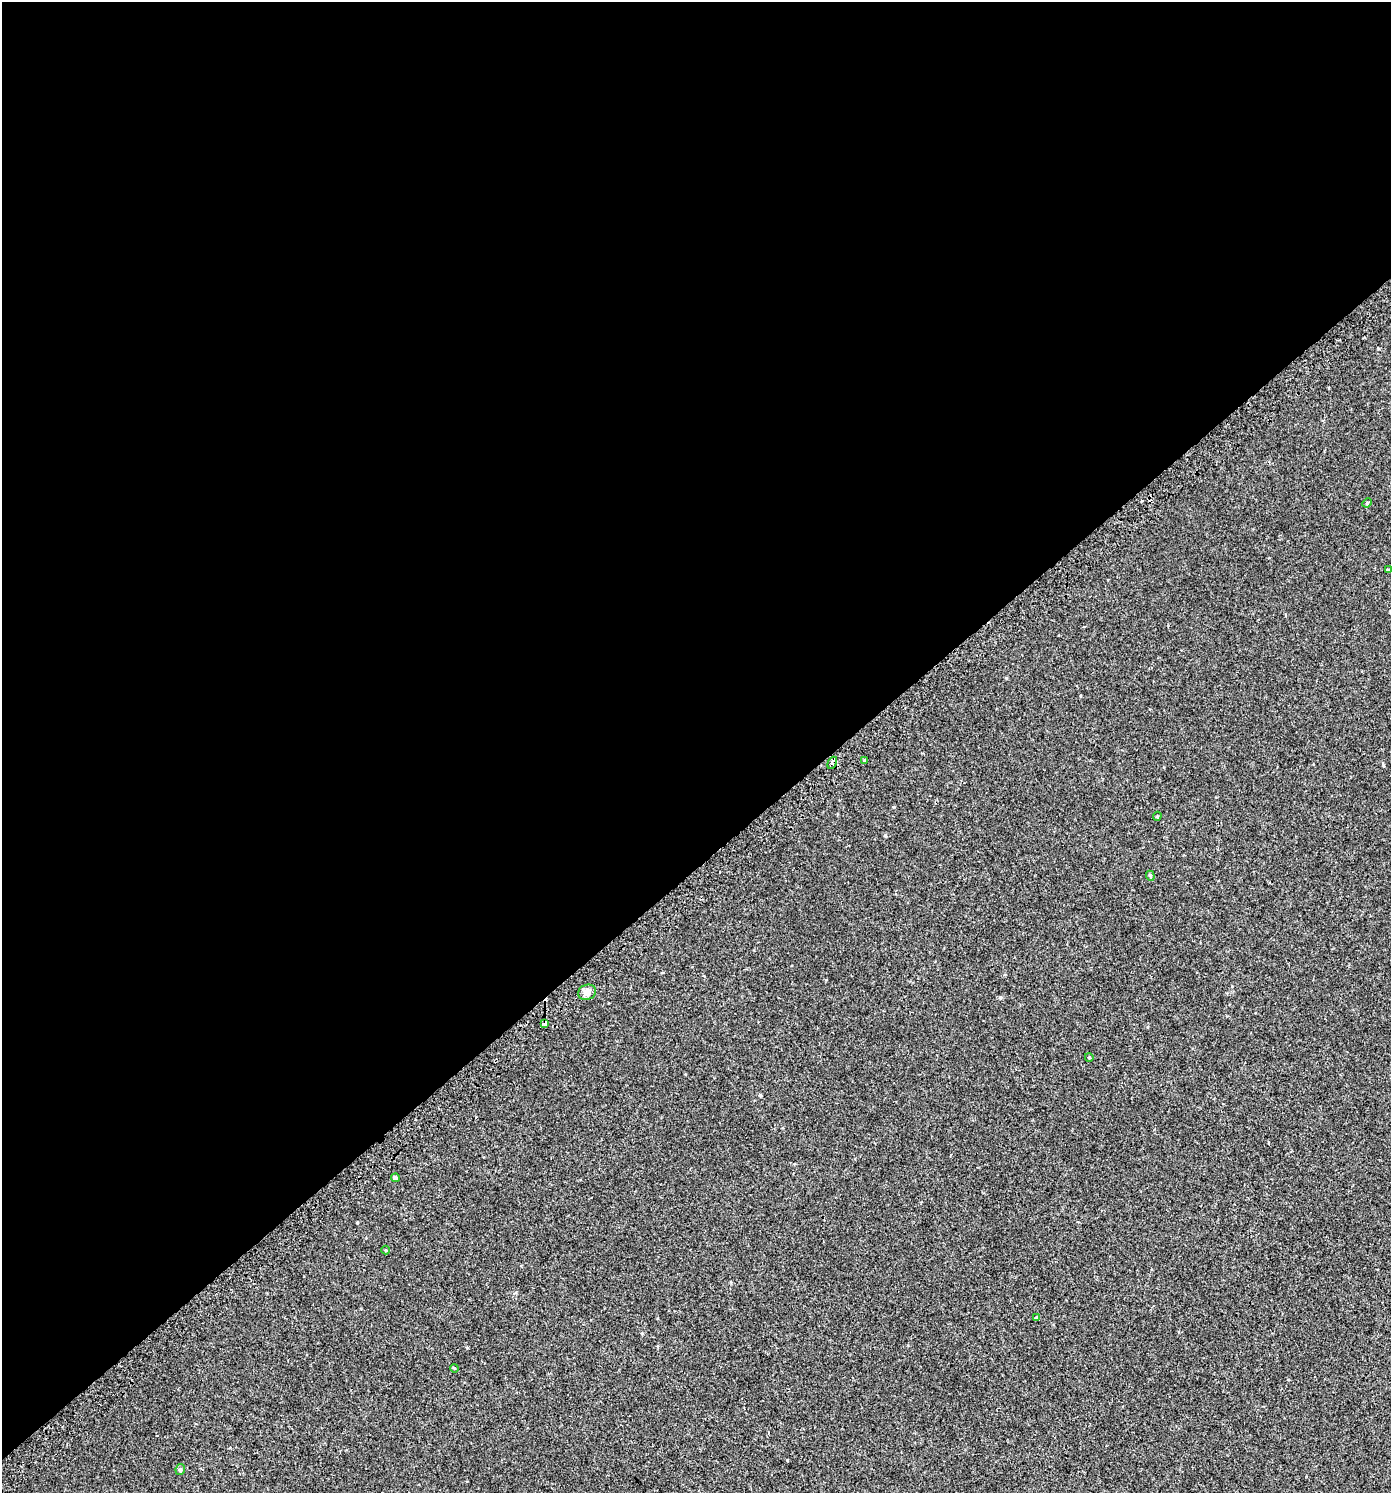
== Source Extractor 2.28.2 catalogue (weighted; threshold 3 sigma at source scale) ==
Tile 2 of 4 x 4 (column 2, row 1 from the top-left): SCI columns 1650-3038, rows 4533-6023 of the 6014 x 6073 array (HDU 1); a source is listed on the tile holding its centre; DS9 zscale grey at full resolution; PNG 1393 x 1495 px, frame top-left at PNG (2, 2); each listed source drawn as its Kron ellipse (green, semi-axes under 4 px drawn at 4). Shown black and unused: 58% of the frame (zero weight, under 2 of 3 exposures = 3% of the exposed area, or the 3 px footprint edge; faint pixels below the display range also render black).
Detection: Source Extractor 2.28.2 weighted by HDU 2 'WHT'; one run over the whole footprint, this tile lists its part. Background 0.00247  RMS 0.0043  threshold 0.0193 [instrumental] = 3 sigma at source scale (4.5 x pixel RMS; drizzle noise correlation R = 1.50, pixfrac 1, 0.0396/0.0396 arcsec/px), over >= 5 px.
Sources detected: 15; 1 cosmic-ray / hot-pixel residue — neither listed nor drawn; the other 14 listed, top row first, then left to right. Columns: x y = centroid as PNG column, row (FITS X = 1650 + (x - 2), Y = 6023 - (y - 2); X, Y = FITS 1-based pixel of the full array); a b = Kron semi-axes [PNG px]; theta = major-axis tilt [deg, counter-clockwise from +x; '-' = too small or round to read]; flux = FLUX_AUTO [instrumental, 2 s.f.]
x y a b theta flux
1367 503 5 4 - 0.43
1388 570 4 4 - 0.6
865 760 4 3 - 0.62
832 763 6 4 63 2.8
1157 816 4 4 - 0.48
1150 876 5 4 - 0.55
587 992 9 7 22 2.4
545 1024 4 3 - 1.5
1089 1057 4 3 - 0.3
395 1178 4 4 - 1.1
386 1250 4 4 - 0.38
1036 1318 3 3 - 1.3
454 1368 4 3 - 0.32
180 1470 5 4 - 0.66
Overlapping masked pixels (flux is a lower limit): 2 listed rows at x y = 832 763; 545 1024
Unlisted compact peaks at least as high as the median listed source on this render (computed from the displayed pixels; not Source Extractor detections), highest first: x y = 885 835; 760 1095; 1000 997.